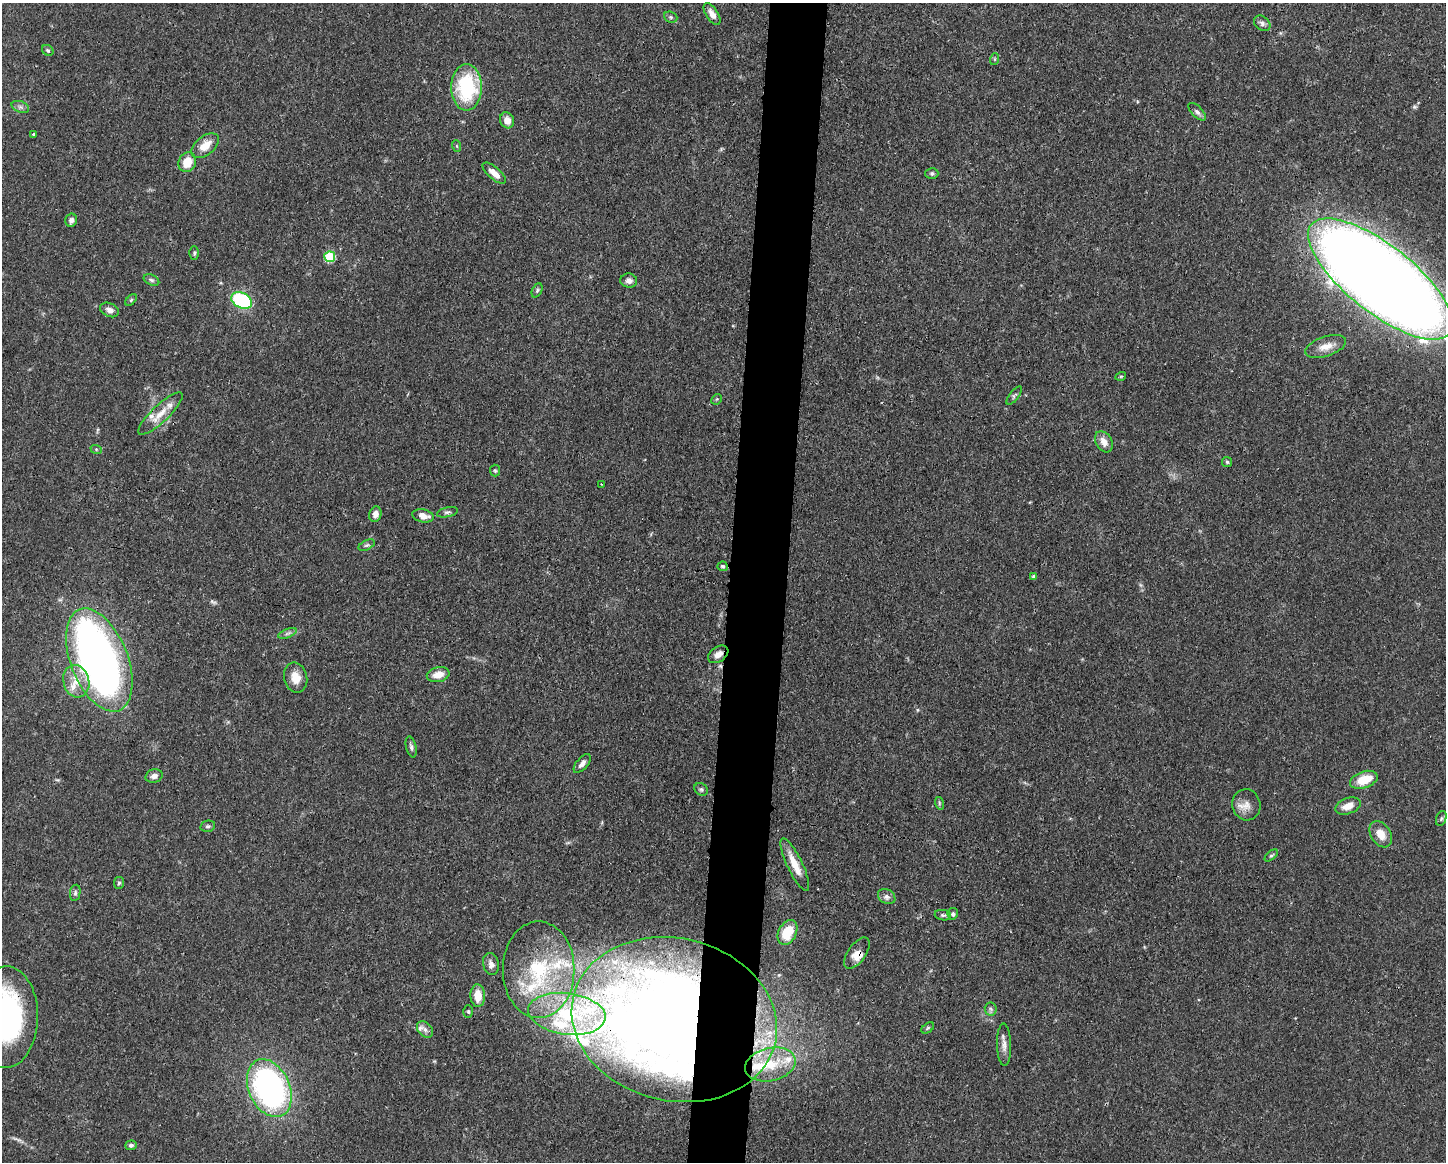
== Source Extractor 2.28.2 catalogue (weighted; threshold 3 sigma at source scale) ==
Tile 8 of 3 x 4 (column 2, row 3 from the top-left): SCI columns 1557-3000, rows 1166-2325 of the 4668 x 4652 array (HDU 1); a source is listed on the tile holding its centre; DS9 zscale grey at full resolution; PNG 1448 x 1164 px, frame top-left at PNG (2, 3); each listed source drawn as its Kron ellipse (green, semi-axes under 4 px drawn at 4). Shown black and unused: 4% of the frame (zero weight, under 3 of 4 exposures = <1% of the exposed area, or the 3 px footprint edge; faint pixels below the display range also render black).
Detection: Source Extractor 2.28.2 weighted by HDU 2 'WHT'; one run over the whole footprint, this tile lists its part. Background 0.0443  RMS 0.0029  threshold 0.0129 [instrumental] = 3 sigma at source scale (4.5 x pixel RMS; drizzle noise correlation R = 1.50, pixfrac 1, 0.05/0.05 arcsec/px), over >= 5 px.
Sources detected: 99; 5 inside a brighter object's white glare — neither listed nor drawn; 13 inside a brighter listed object's ellipse — not listed separately; the other 81 listed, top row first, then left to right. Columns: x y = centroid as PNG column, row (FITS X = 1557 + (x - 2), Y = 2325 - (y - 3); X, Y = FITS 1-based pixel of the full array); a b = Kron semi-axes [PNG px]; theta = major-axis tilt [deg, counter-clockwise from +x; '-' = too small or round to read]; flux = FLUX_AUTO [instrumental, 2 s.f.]
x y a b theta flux
712 14 12 6 -57 1.7
671 17 7 5 -21 0.58
1262 23 9 6 -38 0.96
48 50 6 5 - 0.5
995 59 6 3 71 0.32
466 87 23 15 90 23
20 107 9 5 -19 0.87
1197 112 11 5 -45 1
507 120 8 7 - 2.6
33 134 3 3 - 1.1
205 146 16 9 39 4
457 146 6 3 -71 0.33
187 162 10 8 61 4.9
494 173 14 6 -41 2.4
932 173 6 5 - 0.65
71 220 6 6 - 1.1
194 253 6 4 89 0.48
330 257 5 5 - 18
1381 279 88 33 -38 800
151 280 8 5 -27 0.64
629 281 8 7 - 1.3
537 290 7 4 64 0.5
131 300 7 4 46 0.42
242 300 11 7 -26 29
110 310 10 6 -25 1.5
1326 346 21 9 18 3.2
1121 376 5 3 - 0.29
1014 396 11 4 54 0.65
717 399 6 4 45 0.4
160 414 29 8 43 4.4
1104 442 11 8 -58 2.2
96 449 6 3 -19 0.35
1227 462 5 5 - 0.43
495 470 6 5 - 0.43
601 484 3 2 - 0.22
447 512 10 5 13 0.75
375 514 8 6 72 1.6
423 516 11 6 -11 2.6
367 545 9 4 26 0.65
723 566 5 5 - 0.49
1034 576 4 4 - 0.76
287 633 10 3 21 0.64
718 654 11 7 34 2.2
99 660 54 28 -68 180
438 675 11 7 12 2.8
296 678 15 11 -77 3.7
76 681 16 13 -75 4.6
411 747 10 5 -77 0.78
582 763 11 5 50 1.3
154 776 8 6 15 1.3
1364 780 14 8 18 6.6
701 789 7 5 -38 0.58
939 803 6 4 -73 0.46
1246 805 16 14 -78 3
1348 806 13 8 20 3.3
1441 818 8 5 70 0.58
208 826 7 5 13 0.6
1381 834 14 10 -57 3.8
1271 855 8 4 40 0.51
795 865 29 7 -64 4.7
119 883 6 5 - 0.51
75 893 8 5 80 0.68
887 897 9 7 -31 1.2
953 914 6 5 - 0.72
943 915 8 5 -7 0.63
787 932 13 9 63 8
857 953 18 9 55 2.6
491 964 11 8 -77 1.5
539 970 48 36 -90 30
478 996 11 7 -87 4.4
991 1009 6 6 - 0.73
468 1011 6 5 - 0.43
567 1014 39 20 -7 25
6 1017 51 32 89 66
674 1020 104 81 -13 480
928 1028 7 4 36 0.43
425 1029 9 6 -47 1.2
1004 1045 21 7 -88 2
770 1064 26 16 13 10
269 1088 30 20 -65 79
131 1145 6 5 - 0.71
Overlapping masked pixels (flux is a lower limit): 5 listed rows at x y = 1381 279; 718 654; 857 953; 6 1017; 674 1020
Isophote crosses this tile's border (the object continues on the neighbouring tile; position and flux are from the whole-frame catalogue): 1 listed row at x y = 6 1017